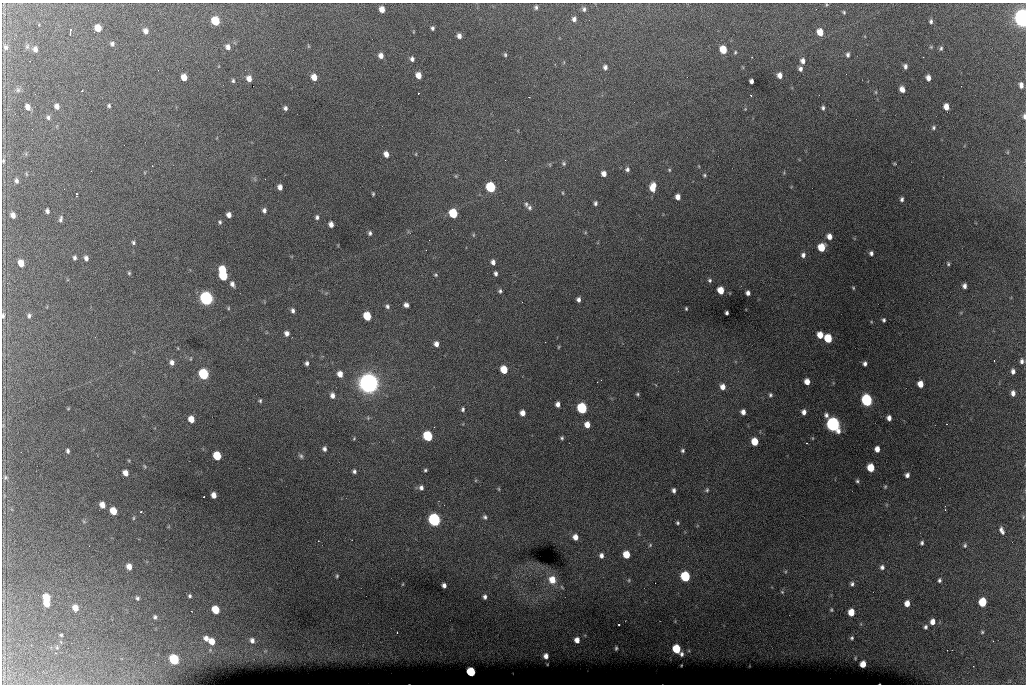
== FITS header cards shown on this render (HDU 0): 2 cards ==
NAXIS1  =                 1024 /fastest changing axis
NAXIS2  =                  682 /next to fastest changing axis

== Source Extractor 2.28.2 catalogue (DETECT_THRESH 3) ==
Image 1024 x 682 px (HDU 0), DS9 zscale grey, 1 PNG px = 1 image px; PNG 1028 x 686 px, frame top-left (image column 1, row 682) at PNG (2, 3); no overlay
Background 6160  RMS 51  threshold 154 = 3 sigma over >= 5 px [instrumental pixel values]
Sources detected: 243; all 243 listed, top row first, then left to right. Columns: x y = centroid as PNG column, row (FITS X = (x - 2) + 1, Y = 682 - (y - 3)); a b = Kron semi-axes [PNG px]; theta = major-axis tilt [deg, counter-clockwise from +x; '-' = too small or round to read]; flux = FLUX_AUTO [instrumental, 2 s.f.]
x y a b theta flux
826 5 5 3 - 3.3e+03
536 7 5 4 - 6.8e+03
382 9 5 5 - 2.9e+04
584 9 6 5 - 9.7e+03
844 12 4 4 - 4.4e+03
1022 18 9 6 -81 2.0e+06
574 19 6 5 - 1.3e+04
215 21 6 5 - 1.4e+05
931 21 5 4 - 7.3e+03
98 28 6 5 - 5.6e+04
432 28 4 4 - 7.1e+03
70 30 7 3 82 1.1e+04
146 31 6 5 - 1.8e+04
820 32 6 5 - 5.0e+04
459 36 5 4 - 1.5e+04
112 44 5 4 - 9.7e+03
27 46 7 5 69 7.8e+03
308 46 6 3 -71 3.4e+03
5 47 8 6 -75 1.1e+04
228 47 7 6 - 1.5e+04
931 47 4 4 - 3.4e+03
941 48 6 5 - 6.4e+03
35 49 7 6 - 1.5e+04
723 50 6 5 - 7.5e+04
735 52 5 4 - 4.3e+03
848 54 6 5 - 8.3e+03
505 55 5 4 - 4.9e+03
381 56 5 5 - 2.0e+04
923 57 2 2 - 2.4e+03
412 59 5 5 - 1.2e+04
803 61 6 6 - 1.6e+04
905 66 5 4 - 1.0e+04
605 67 6 5 - 1.2e+04
800 69 6 5 - 1.1e+04
418 75 6 5 - 3.4e+04
779 75 6 5 - 2.1e+04
184 77 6 5 - 4.1e+04
314 77 6 5 - 3.9e+04
928 78 5 4 - 2.1e+04
249 79 5 4 - 2.5e+04
233 81 5 4 - 5.5e+03
751 81 4 4 - 1.2e+04
1021 85 6 5 - 1.7e+04
902 89 6 5 - 2.1e+04
18 90 8 6 -76 8.6e+03
82 91 3 3 - 7.7e+03
876 92 6 4 -89 3.2e+03
418 93 2 2 - 2.1e+03
529 97 2 2 - 2.3e+03
57 106 6 5 - 1.6e+04
109 106 4 4 - 5.8e+03
28 107 6 5 - 2.2e+04
946 107 6 5 - 3.3e+04
285 108 4 4 - 8.9e+03
823 108 5 4 - 7.1e+03
745 109 4 4 - 2.8e+03
1024 116 7 4 -89 8.9e+03
48 117 6 5 - 8.3e+03
933 128 5 4 - 5.8e+03
386 154 5 4 - 2.3e+04
416 154 5 3 - 2.8e+03
3 161 6 4 90 4.7e+03
564 163 6 6 - 5.5e+03
627 169 5 5 - 8.5e+03
669 170 5 4 - 4.1e+03
604 174 5 4 - 2.0e+04
704 175 4 4 - 4.5e+03
456 176 5 4 - 3.5e+03
16 181 5 4 - 9.7e+03
280 187 5 4 - 1.8e+04
491 187 6 5 - 3.0e+05
653 187 9 6 79 4.7e+04
563 193 5 3 - 3.3e+03
76 194 3 3 - 4.9e+03
373 194 4 3 - 4.3e+03
678 197 5 4 - 2.1e+04
902 199 4 3 - 7.7e+03
595 203 5 4 - 7.9e+03
526 204 6 5 - 6.4e+03
529 208 7 6 - 8.5e+03
264 210 6 5 - 1.0e+04
47 211 5 4 - 1.0e+04
453 213 6 5 - 1.7e+05
13 215 5 4 - 2.1e+04
229 215 5 4 - 1.8e+04
317 217 5 5 - 8.7e+03
61 219 8 4 75 8.7e+03
220 222 5 4 - 5.1e+03
331 224 5 4 - 2.0e+04
370 233 5 4 - 7.8e+03
473 235 6 4 90 3.6e+03
829 236 5 5 - 2.1e+04
133 243 4 4 - 6.2e+03
821 247 6 5 - 8.2e+04
871 253 4 4 - 9.0e+03
803 255 6 5 - 1.2e+04
75 258 5 4 - 8.3e+03
86 258 6 5 - 1.3e+04
493 262 5 4 - 1.4e+04
21 263 6 5 - 4.0e+04
948 264 5 4 - 5.0e+03
223 270 6 5 - 1.1e+05
129 273 4 4 - 4.5e+03
496 273 4 3 - 8.6e+03
436 275 5 4 - 4.3e+03
223 276 6 5 - 1.9e+05
710 280 5 5 - 6.0e+03
232 284 6 5 - 1.4e+04
964 286 5 4 - 1.3e+04
853 288 3 3 - 3.2e+03
721 290 6 5 - 5.3e+04
500 291 5 4 - 6.6e+03
748 293 4 4 - 1.2e+04
206 298 7 6 - 1.0e+06
578 299 4 4 - 1.1e+04
406 305 5 4 - 1.3e+04
387 306 6 5 - 9.0e+03
228 308 5 4 - 4.0e+03
686 308 3 3 - 3.9e+03
293 310 6 4 -82 9.8e+03
727 313 4 3 - 7.3e+03
29 315 6 4 88 7.5e+03
3 316 7 4 89 7.4e+03
367 316 6 5 - 1.2e+05
884 320 4 3 - 6.1e+03
287 333 6 5 - 1.5e+04
820 335 6 5 - 4.4e+04
828 338 6 5 - 1.2e+05
436 344 6 5 - 1.8e+04
559 347 5 3 - 3.1e+03
994 361 3 2 - 2.8e+03
1022 361 6 5 - 1.0e+04
172 362 6 5 - 1.6e+04
307 363 5 4 - 8.9e+03
865 364 4 4 - 9.9e+03
504 370 6 5 - 8.1e+04
1013 371 6 4 -85 1.3e+04
203 374 6 5 - 3.5e+05
340 374 5 5 - 2.9e+04
807 382 5 5 - 2.9e+04
369 383 10 9 - 2.5e+06
920 384 5 5 - 3.5e+04
723 387 6 5 - 2.3e+04
1013 393 6 4 -90 1.7e+04
637 394 4 4 - 4.7e+03
332 395 6 4 -85 1.7e+04
770 395 6 5 - 6.7e+03
867 400 7 6 - 5.1e+05
260 401 4 4 - 5.2e+03
558 404 5 4 - 1.6e+04
582 408 6 5 - 3.4e+05
68 409 5 3 - 2.8e+03
463 409 6 4 -90 7.0e+03
743 412 5 5 - 1.8e+04
804 412 5 4 - 1.5e+04
522 413 5 5 - 2.5e+04
889 418 5 4 - 1.7e+04
191 419 5 5 - 4.6e+04
833 424 8 6 -61 1.1e+06
587 425 5 5 - 3.1e+04
428 436 6 5 - 2.8e+05
354 438 4 4 - 3.6e+03
562 438 4 3 - 5.2e+03
812 438 5 3 - 2.8e+03
755 442 6 5 - 6.6e+04
806 443 3 2 - 1.9e+03
324 449 5 4 - 1.0e+04
877 449 5 4 - 2.3e+04
683 450 4 4 - 5.8e+03
68 451 4 3 - 7.7e+03
217 456 6 5 - 1.3e+05
301 456 7 5 -61 7.4e+03
871 468 6 5 - 8.2e+04
425 470 4 3 - 5.3e+03
354 471 4 4 - 8.4e+03
125 473 5 5 - 2.5e+04
907 475 4 4 - 1.2e+04
5 477 7 6 - 7.7e+03
857 481 5 4 - 5.4e+03
885 487 5 4 - 3.7e+03
421 488 6 5 - 1.2e+04
499 489 5 3 - 3.4e+03
674 490 5 3 - 1.0e+04
707 490 6 5 - 5.7e+03
214 495 5 4 - 2.5e+04
204 497 2 2 - 5.4e+03
102 505 5 5 - 3.0e+04
113 511 6 5 - 7.1e+04
141 512 3 2 - 7.8e+03
485 517 6 5 - 8.3e+03
133 518 5 3 - 4.0e+03
434 520 7 6 - 8.2e+05
84 522 6 3 -20 4.0e+03
678 523 4 4 - 5.7e+03
1002 530 7 4 -67 1.3e+04
575 537 6 5 - 2.5e+04
922 543 5 4 - 6.6e+03
650 545 5 4 - 4.5e+03
965 545 6 5 - 5.9e+03
626 554 6 5 - 6.5e+04
601 555 6 5 - 1.3e+04
129 567 6 5 - 2.8e+04
882 567 6 6 - 1.1e+04
337 576 4 3 - 4.0e+03
685 576 6 5 - 2.5e+05
552 580 8 8 - 4.9e+04
629 580 5 5 - 4.6e+03
939 580 5 4 - 7.0e+03
403 584 4 3 - 2.5e+03
852 584 6 5 - 8.2e+03
444 585 5 4 - 1.2e+04
782 592 5 4 - 3.9e+03
190 596 4 4 - 6.1e+03
485 597 5 4 - 9.8e+03
47 598 6 5 - 9.4e+04
137 598 5 5 - 6.9e+03
982 602 6 5 - 1.4e+05
907 603 5 5 - 3.0e+04
47 604 5 5 - 4.4e+04
75 608 7 6 - 3.5e+04
216 610 6 5 - 9.7e+04
831 610 4 4 - 4.0e+03
851 612 6 5 - 5.7e+04
155 617 5 4 - 7.1e+03
932 622 6 5 - 2.4e+04
619 625 3 2 - 5.3e+03
926 627 5 4 - 7.6e+03
397 632 2 2 - 2.4e+03
982 632 4 4 - 4.0e+03
61 635 3 3 - 3.9e+03
206 638 5 5 - 1.7e+04
852 638 4 4 - 5.8e+03
252 640 7 5 -76 1.4e+04
577 640 5 4 - 2.2e+04
212 641 6 5 - 4.3e+04
616 648 4 3 - 4.7e+03
676 649 6 5 - 1.3e+05
682 654 4 4 - 8.1e+03
546 656 5 4 - 1.7e+04
855 658 5 3 - 2.8e+03
174 659 6 5 - 2.7e+05
863 664 5 5 - 4.1e+04
471 672 6 5 - 2.2e+05
At the frame edge (FLAGS 8, measured only in part): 4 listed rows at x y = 1022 18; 1024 116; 3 161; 3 316

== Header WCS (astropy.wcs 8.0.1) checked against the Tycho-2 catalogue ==
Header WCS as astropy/WCSLIB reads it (CRVAL/CRPIX/CD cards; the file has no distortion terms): RA---TAN/DEC--TAN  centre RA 07:06:07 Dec +31:10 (106.53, +31.16 deg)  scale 1.44 arcsec/px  FOV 24.5' x 16.3'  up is -93 deg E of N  parity flipped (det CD > 0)
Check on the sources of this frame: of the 60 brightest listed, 7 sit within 2.2 arcsec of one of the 15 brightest Tycho-2 stars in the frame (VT <= 12.35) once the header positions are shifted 0.54 arcsec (0.49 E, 0.22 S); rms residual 0.93 arcsec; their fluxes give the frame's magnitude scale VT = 25.62 - 2.5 log10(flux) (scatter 0.43 mag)
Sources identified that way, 7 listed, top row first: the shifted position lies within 2.2 arcsec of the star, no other Tycho-2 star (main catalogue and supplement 1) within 4.4 arcsec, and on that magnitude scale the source's flux lands within +1.5 / -3 mag of the star's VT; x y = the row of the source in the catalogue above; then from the Tycho-2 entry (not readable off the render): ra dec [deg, ICRS J2000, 3 dp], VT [Tycho-2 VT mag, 2 dp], TYC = Tycho-2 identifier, HIP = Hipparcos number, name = IAU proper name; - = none
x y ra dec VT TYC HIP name
491 187 106.458 +31.151 12.35 2438-728-1 - -
369 383 106.552 +31.106 9.20 2438-180-1 - -
867 400 106.550 +31.305 11.61 2438-184-1 - -
582 408 106.559 +31.192 11.79 2438-1039-1 - -
833 424 106.562 +31.292 10.01 2438-106-1 - -
434 520 106.614 +31.135 11.36 2438-550-1 - -
471 672 106.684 +31.152 11.76 2438-931-1 - -